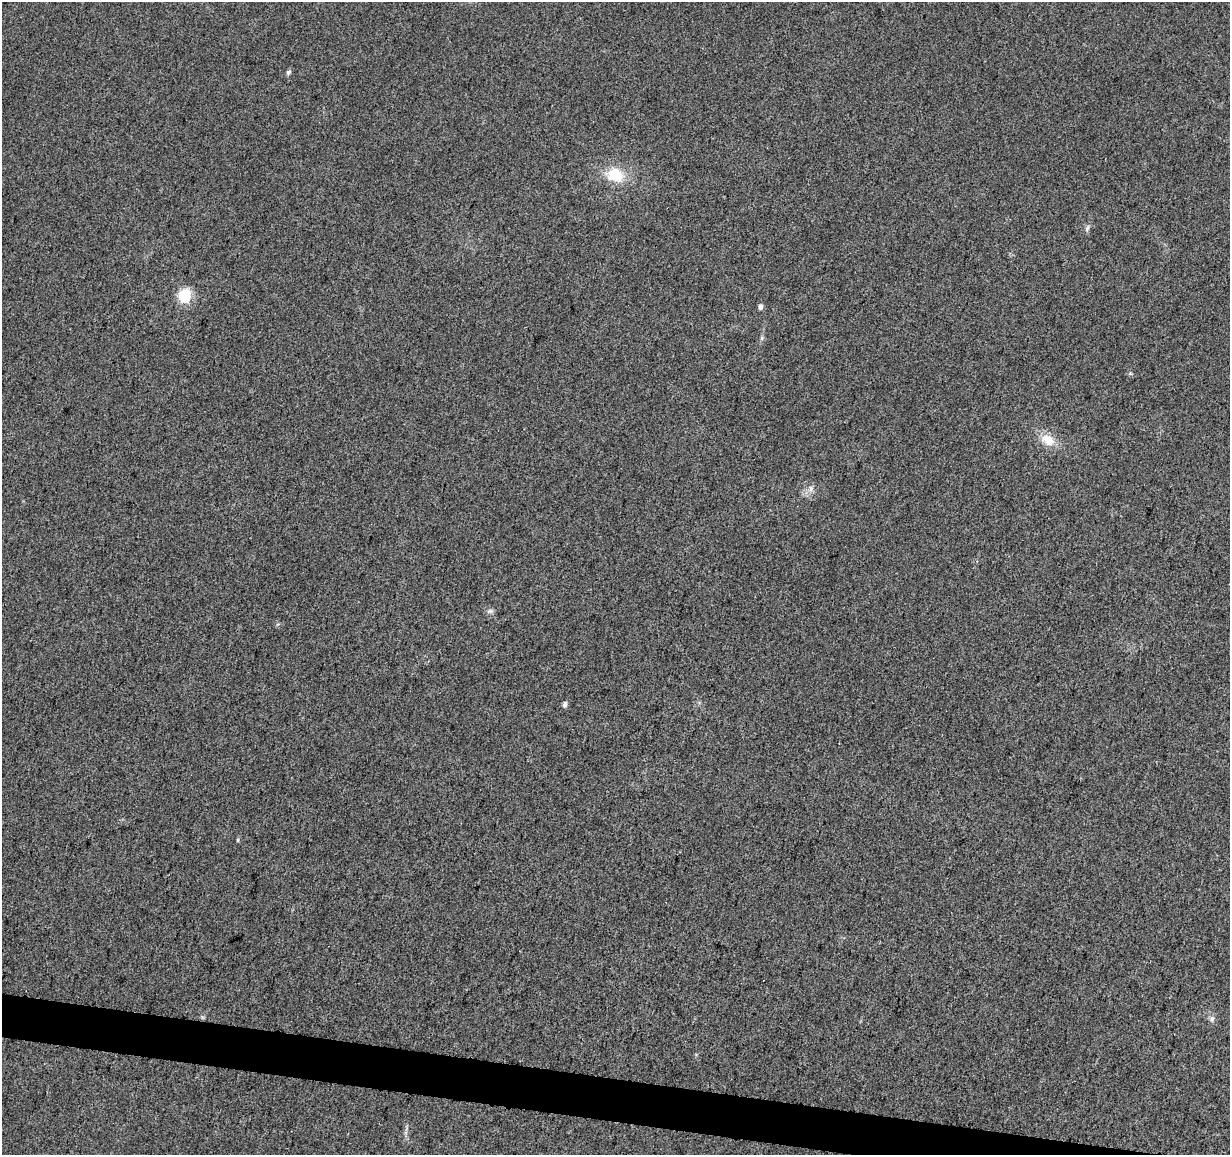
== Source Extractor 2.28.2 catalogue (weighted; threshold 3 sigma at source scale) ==
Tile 6 of 4 x 4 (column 2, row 2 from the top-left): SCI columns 1240-2467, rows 2596-3748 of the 4926 x 5130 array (HDU 1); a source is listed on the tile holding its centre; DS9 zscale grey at full resolution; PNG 1232 x 1157 px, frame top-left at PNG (2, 2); no overlay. Shown black and unused: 3% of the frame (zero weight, under 3 of 5 exposures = <1% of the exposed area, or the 3 px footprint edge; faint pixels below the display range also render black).
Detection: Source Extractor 2.28.2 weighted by HDU 2 'WHT'; one run over the whole footprint, this tile lists its part. Background 0.0271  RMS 0.0046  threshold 0.0207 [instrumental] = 3 sigma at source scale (4.5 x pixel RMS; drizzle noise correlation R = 1.50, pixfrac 1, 0.0396/0.0396 arcsec/px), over >= 5 px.
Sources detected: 11; all 11 listed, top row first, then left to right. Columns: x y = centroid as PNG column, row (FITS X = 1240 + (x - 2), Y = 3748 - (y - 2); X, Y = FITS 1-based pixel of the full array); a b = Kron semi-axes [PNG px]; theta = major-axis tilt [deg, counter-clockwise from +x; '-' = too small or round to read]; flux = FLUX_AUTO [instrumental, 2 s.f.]
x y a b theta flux
288 72 7 5 34 0.9
615 175 21 16 -17 13
1087 229 9 5 64 1.1
185 296 6 5 - 66
760 307 5 5 - 1.7
762 338 6 4 71 0.75
1048 440 17 13 -37 7.2
811 488 9 6 85 1.7
565 704 7 6 - 1.1
238 840 5 3 - 0.51
1212 1018 8 6 75 1.4